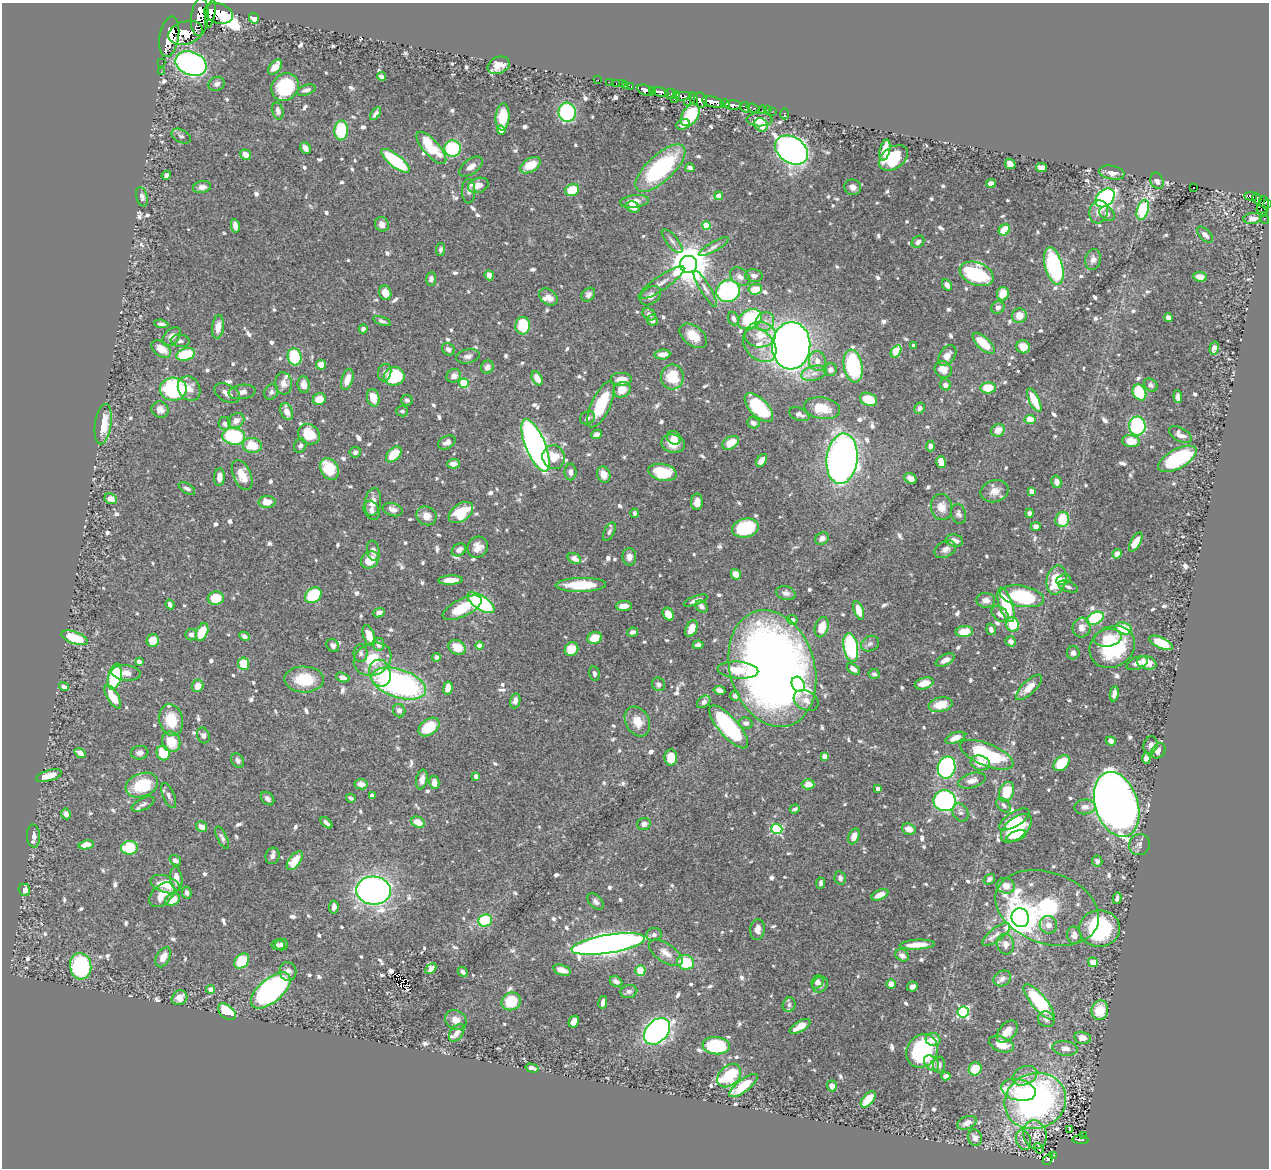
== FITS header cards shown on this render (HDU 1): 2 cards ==
NAXIS1  =                 1267
NAXIS2  =                 1166

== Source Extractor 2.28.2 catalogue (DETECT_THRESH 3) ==
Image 1267 x 1166 px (HDU 1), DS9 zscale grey, 1 PNG px = 1 image px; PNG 1271 x 1170 px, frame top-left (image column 1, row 1166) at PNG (2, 3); each listed source drawn as its Kron ellipse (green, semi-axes under 4 px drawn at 4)
Background 0.721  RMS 0.0098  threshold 0.0293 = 3 sigma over >= 5 px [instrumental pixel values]
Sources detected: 884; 4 with non-positive FLUX_AUTO (blend fragments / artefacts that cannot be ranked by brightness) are neither listed nor drawn; of the other 880, the 500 brightest by FLUX_AUTO listed and drawn (380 fainter detections omitted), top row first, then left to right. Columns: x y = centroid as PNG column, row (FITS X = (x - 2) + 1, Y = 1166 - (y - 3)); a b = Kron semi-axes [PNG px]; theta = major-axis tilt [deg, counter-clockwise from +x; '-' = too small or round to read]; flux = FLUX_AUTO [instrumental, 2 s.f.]
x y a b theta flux
218 13 15 10 -18 1700
211 14 14 4 79 1200
200 17 19 8 85 3400
254 18 5 4 - 13
186 33 17 11 15 2100
169 37 20 9 80 2800
162 63 2 2 - 6.3
191 64 16 11 -22 230
499 65 11 8 22 6
275 67 9 5 47 7.5
161 72 2 2 - 4.6
381 76 4 4 - 3.1
598 80 2 2 - 2.1
609 82 2 2 - 3.8
616 83 3 2 - 14
217 84 8 7 - 2.7
622 84 2 2 - 6.7
626 85 3 3 - 14
631 86 3 3 - 19
285 87 14 12 45 42
306 90 9 5 18 2.4
646 90 9 5 -17 1200
652 91 4 2 - 47
660 92 9 4 -15 610
671 94 6 5 - 140
676 94 3 3 - 54
683 96 9 4 4 210
693 98 6 3 -68 270
675 99 3 3 - 47
700 100 7 6 - 540
687 102 2 2 - 11
713 102 11 5 -14 1900
725 104 5 3 - 190
733 105 8 4 -2 810
745 107 6 4 -59 220
753 108 6 3 -21 60
763 110 4 3 - 21
768 110 3 2 - 12
278 111 9 5 -77 2.7
773 111 3 2 - 17
567 112 9 8 - 64
375 114 7 4 54 2.6
784 114 5 3 - 7.3
690 115 12 8 56 31
502 117 13 7 85 19
760 120 13 6 0 7.1
683 124 7 5 22 5.4
761 125 7 6 - 11
341 130 10 6 89 48
501 130 4 4 - 4.3
181 136 10 6 -28 2.2
305 148 6 5 - 3.3
431 148 20 8 -48 28
453 149 8 8 - 52
792 150 18 13 -33 450
885 150 11 5 77 16
246 155 5 4 - 7
893 158 16 10 35 35
395 161 17 6 -38 54
1010 164 6 4 -45 6.5
530 165 11 6 32 15
471 167 13 7 36 4.8
1041 167 5 4 - 5.9
660 168 31 13 43 83
690 168 4 4 - 3.3
1112 172 13 7 -10 5.5
166 175 5 4 - 2.6
1157 181 8 6 -67 3.3
991 183 5 4 - 5.1
478 185 10 7 17 5.9
202 187 9 6 10 3.4
853 187 8 7 - 4.2
1193 187 3 2 - 9.3
572 190 7 6 - 16
469 191 12 6 -89 3.6
719 196 4 4 - 8.8
1251 196 6 3 -8 87
142 197 10 5 -75 2.5
1105 198 11 8 43 150
1257 199 6 3 -73 200
634 201 14 6 6 7.5
1267 204 3 2 - 38
1263 206 10 5 81 210
633 207 7 5 -28 7.6
1143 210 10 5 72 45
1262 211 6 3 -55 130
1098 212 11 9 80 5.3
1107 214 8 6 -35 2.5
1253 218 9 5 8 4.2
1264 218 6 3 -65 33
382 224 7 6 - 4.4
235 226 7 4 -79 4.5
706 226 4 4 - 20
1004 230 6 5 - 16
1205 235 10 5 -45 3.9
672 241 14 5 -50 2.9
918 242 7 5 41 3
714 247 17 4 30 2.7
441 249 7 4 82 2.1
1093 259 10 8 77 3.8
688 264 8 8 - 2200
1054 266 19 8 -75 83
977 274 18 11 -22 51
489 275 5 4 - 5.8
754 276 8 6 -8 2.8
740 277 11 7 -39 4
1200 277 7 5 -7 4.7
431 279 7 5 81 2.7
661 283 27 7 34 6.3
947 285 6 4 -57 3.5
705 289 21 5 -59 4.2
755 289 7 5 8 12
728 291 12 11 - 85
385 293 7 6 - 10
1003 294 7 6 - 12
588 295 7 6 - 2.5
651 296 12 8 38 5.7
548 297 10 7 -38 6.1
998 307 7 6 - 3.4
649 314 7 5 -38 2.9
1019 316 7 7 - 8.1
1168 318 4 4 - 3.5
733 319 7 5 -71 2.1
750 319 13 9 28 61
652 320 5 5 - 2.6
382 321 9 4 -20 2.2
765 322 10 9 - 4.8
161 324 7 3 -6 2.2
523 326 9 7 88 28
218 327 12 6 82 7.1
363 329 4 4 - 2.6
760 335 15 12 2 12
693 336 16 9 -39 11
172 337 11 7 46 5
180 341 9 6 -6 2.2
984 343 14 6 -43 17
760 345 19 14 -45 12
791 346 23 19 87 640
913 346 3 3 - 3.1
1023 347 7 6 - 9.6
1214 348 6 4 75 3.9
161 349 11 7 -36 8.1
448 349 7 5 -40 3
896 351 7 4 56 26
186 354 10 6 15 29
662 354 8 5 4 5.1
947 355 11 7 54 5.2
468 356 12 7 11 3.1
295 357 8 6 -74 48
817 361 10 8 -78 5.5
321 365 5 5 - 7.2
853 366 16 9 -80 65
487 367 7 6 - 3.5
943 369 9 8 - 7.8
831 370 6 6 - 2.6
385 372 9 6 78 2.3
814 373 13 7 15 5.1
394 376 10 9 - 35
454 376 7 6 - 4.2
672 377 12 11 - 20
537 378 7 5 -64 7.6
347 379 11 5 72 7.6
621 380 11 7 0 7.5
283 383 11 8 -83 5.5
464 383 5 4 - 35
304 385 8 6 -83 5.8
945 385 5 5 - 3
1151 385 7 6 - 2
189 388 13 10 -57 6.7
988 388 7 5 6 18
173 389 13 11 0 81
622 390 9 7 28 9.5
242 392 13 7 8 3.7
271 392 8 6 58 2.5
1139 392 8 6 -63 27
227 393 14 8 -29 4.6
1178 397 6 3 -86 2.8
373 398 9 6 -77 11
319 399 6 6 - 9
869 399 9 6 -21 15
407 400 5 5 - 2.1
1034 400 13 5 -64 16
601 404 25 9 65 33
759 408 18 9 -45 55
822 408 18 11 -9 16
920 408 6 5 - 2.6
160 409 9 8 - 4.2
402 411 6 5 - 2.1
287 412 9 6 -67 6.6
799 414 10 6 -22 3.6
587 418 8 6 28 2.2
1030 420 5 4 - 11
236 421 9 7 40 5.8
225 423 6 6 - 2.8
753 423 6 5 - 3.3
103 424 20 8 82 18
1137 426 9 8 - 74
998 430 7 6 - 6.9
309 434 11 9 -32 19
596 434 5 4 - 2.7
1180 435 12 6 -30 4.4
234 436 11 8 -8 61
674 438 7 6 - 7.1
1131 441 9 6 -6 13
447 442 9 6 28 3.2
731 443 9 6 32 11
673 444 12 9 -12 9.6
252 445 9 7 -11 17
535 445 28 10 -68 410
300 446 7 6 - 2.2
930 446 5 4 - 2.5
355 452 6 5 - 2.3
394 454 9 6 45 17
554 457 12 11 - 13
842 459 25 15 84 450
1177 459 21 9 29 55
762 460 7 4 55 5.4
941 462 6 4 -74 11
453 464 6 5 - 5.6
329 469 11 8 -60 24
570 472 8 6 90 3
662 472 14 8 -12 26
604 474 8 6 -72 6.8
242 475 16 9 -67 11
219 477 9 5 86 5.8
910 478 6 5 - 5.1
1056 482 6 5 - 4.3
187 488 9 5 -32 2.6
995 491 14 11 14 6.7
1031 491 4 4 - 5.9
111 499 6 5 - 4.9
267 502 8 6 2 9.3
373 502 14 8 82 7.4
697 502 8 6 88 5.4
941 507 13 10 -80 6.7
372 510 10 7 -63 2.8
393 510 10 6 -19 4.4
461 512 14 8 35 28
635 513 4 3 - 2.2
1029 513 4 4 - 2.6
959 514 10 7 -73 2.5
426 516 10 9 - 6.8
1062 519 8 7 - 22
1036 526 5 4 - 2.4
745 528 13 9 13 42
609 532 10 5 63 2.1
822 538 7 5 31 3.5
954 541 9 6 -10 3.9
1136 542 10 5 61 10
478 547 11 10 - 6.2
945 549 11 7 28 3.5
459 550 8 6 34 3.9
373 551 10 6 -80 3.4
1117 554 4 4 - 5.8
629 557 9 7 -89 3.7
574 558 7 5 -28 5.1
370 560 9 8 - 12
736 574 5 4 - 8.9
451 580 12 4 3 8.7
1056 580 15 9 76 26
1063 580 7 5 24 2.6
581 585 25 7 1 28
1068 587 10 5 -21 2.1
786 593 10 7 -15 2.9
313 595 9 7 41 46
1022 596 22 10 -11 56
216 598 8 6 7 17
696 600 12 4 20 3.3
986 600 9 7 -2 4.3
481 603 16 6 -33 120
170 604 5 4 - 2.1
1006 605 18 6 -72 36
624 606 8 5 4 5.9
702 606 7 5 -45 2.6
462 608 21 8 26 25
859 610 9 5 -70 9.5
379 613 6 4 20 2.3
668 614 7 5 -58 8.8
1000 614 10 6 -37 4.9
1095 618 9 6 24 56
792 620 5 5 - 4.1
1013 624 7 6 - 22
822 627 10 6 73 12
1082 628 10 9 - 5.8
1123 628 8 6 -17 18
691 629 9 5 64 10
991 629 6 4 -71 3.1
202 632 9 5 68 17
632 632 5 4 - 2.7
964 632 8 5 5 14
191 635 6 5 - 2.8
244 636 5 4 - 2.7
369 636 11 5 -71 11
75 638 14 6 -19 25
595 638 7 5 19 13
1108 638 14 8 9 8.7
153 641 6 6 - 11
1011 641 5 5 - 4.2
1161 643 13 5 -24 21
379 644 6 5 - 5.2
870 644 9 7 29 2.5
333 645 7 5 -52 2.5
698 645 5 4 - 2.7
479 646 4 4 - 7.2
457 647 9 7 -28 13
851 647 14 7 -80 84
1112 647 24 20 33 56
571 649 7 6 - 14
361 653 9 7 -89 2.2
1073 653 6 6 - 3.1
436 657 4 4 - 2.5
373 659 19 16 26 21
945 660 10 5 28 4.4
139 662 4 4 - 4.1
1137 663 11 6 22 3.8
1147 663 10 6 -15 10
244 664 6 5 - 17
772 669 59 42 -73 740
853 669 7 4 -36 4.5
738 670 20 8 -4 17
126 673 14 7 -6 5.8
380 673 13 11 -75 10
594 673 7 5 -81 2.1
874 674 5 5 - 2.1
115 677 13 6 78 40
343 677 7 4 -16 4.4
304 679 20 13 -2 24
399 683 28 14 -18 170
924 683 9 5 17 8.5
658 684 7 6 - 2.5
798 684 8 6 -60 15
198 686 6 6 - 6.2
64 687 5 4 - 2.4
1029 687 17 6 44 8.4
448 688 7 4 81 5.5
719 690 6 4 -10 3.5
1114 694 8 4 80 2.6
735 696 5 5 - 2.3
113 697 13 5 -58 14
806 700 13 9 -29 4.9
515 701 8 5 78 4.2
704 702 7 5 39 2.6
941 705 12 7 12 12
399 711 7 6 - 2.8
171 720 16 11 -79 17
637 721 16 11 -60 10
746 723 7 5 -16 2.9
429 727 12 7 36 25
729 727 27 9 -48 81
203 735 8 6 -68 2.3
955 738 10 5 21 6.3
1111 741 5 4 - 4.6
171 742 10 9 - 16
1151 745 9 7 72 3.5
1158 751 8 6 56 4.8
80 753 6 4 -35 4.8
140 753 9 7 7 3.5
163 753 7 6 - 19
987 755 28 11 -22 64
825 756 4 4 - 9.5
671 757 8 6 89 15
1146 758 5 4 - 3.4
238 761 8 6 -56 2.4
980 763 10 7 -16 8.2
1061 763 9 6 43 23
947 767 11 8 77 140
49 776 13 5 16 7.9
476 776 4 4 - 2.8
422 779 10 5 79 4.1
972 781 14 7 15 4.6
434 783 6 5 - 5.1
361 784 6 5 - 4.9
808 784 6 5 - 7.1
142 785 17 11 21 31
878 789 4 3 - 3.6
1007 792 10 7 69 16
372 795 4 4 - 4
169 796 13 5 -67 2.3
351 798 5 3 - 2.1
267 799 8 5 -45 2.7
945 801 11 10 - 140
143 804 12 5 27 2.4
1117 804 33 21 -72 870
1003 805 8 5 -45 2.3
1085 807 10 7 5 3.8
795 809 5 3 - 2.1
960 812 10 7 -57 2.6
66 814 5 5 - 3
1014 819 17 7 32 11
418 822 7 5 -30 8.6
326 823 7 3 -42 2.3
644 824 7 6 - 3.3
202 827 6 5 - 5.1
1016 828 18 10 41 37
777 829 5 5 - 63
909 829 7 5 -19 6.7
33 836 11 6 -86 3.3
854 836 8 5 69 6.7
1016 836 10 5 20 7.5
222 838 12 4 -64 2.2
86 845 7 4 11 9
1139 845 11 10 - 3.1
129 848 8 7 - 34
272 856 8 7 - 2.9
175 860 6 4 -35 3.4
295 861 11 5 53 16
1097 861 5 5 - 2.5
840 878 7 5 -77 3.1
176 879 12 6 -83 7.5
989 879 6 4 38 2.2
821 883 5 4 - 2.1
165 884 15 8 -18 17
1006 886 9 7 -15 6.8
24 890 6 5 - 6.6
373 890 17 14 -4 390
187 893 6 4 -78 2.2
162 895 15 9 43 11
880 895 9 5 24 6.9
1117 898 6 4 78 2.4
172 900 8 5 29 10
596 902 10 6 -45 2.8
334 907 6 4 84 2.7
1047 908 53 35 -19 73
1020 918 9 8 - 1500
485 921 7 6 - 46
1048 925 9 8 - 4.8
1099 928 20 18 0 67
757 930 10 7 82 4.9
654 934 7 6 - 2.6
996 934 17 6 37 4.1
1074 935 8 7 - 4.3
282 944 6 6 - 3.2
608 944 37 9 9 690
1006 944 10 8 -76 4.5
278 945 6 5 - 3
917 945 17 5 3 12
666 953 19 9 -34 7.4
902 955 7 5 -34 3.9
163 957 11 6 61 6.2
242 961 8 6 47 24
685 962 8 7 - 24
1093 962 5 5 - 7.4
81 966 13 10 -86 91
431 969 6 4 46 4
562 970 9 5 -17 6.9
640 970 5 5 - 17
288 971 9 8 - 4
463 972 5 3 - 2.4
1002 978 9 7 33 3
616 982 7 5 -27 3.2
817 982 7 5 60 2.8
891 984 5 4 - 6.8
820 985 8 7 - 3.9
912 987 5 4 - 3.4
210 989 4 4 - 3.9
271 990 24 12 41 190
629 991 8 6 16 2.6
179 998 8 7 - 6.4
511 1001 10 8 24 20
603 1002 6 4 78 3.8
1039 1002 22 7 -50 66
789 1005 7 6 - 2.4
1100 1010 10 8 76 16
227 1012 10 6 -40 24
963 1012 5 5 - 85
1046 1019 8 7 - 3.4
456 1020 11 9 -32 6.6
574 1022 6 5 - 7
800 1026 11 5 31 9.7
657 1031 15 10 47 270
1007 1032 13 8 48 7.3
457 1033 10 6 54 4
1082 1038 8 6 -12 5.9
933 1039 7 6 - 6.1
1001 1044 13 7 -20 13
716 1046 13 8 -5 52
1065 1048 13 7 -8 4.2
922 1051 17 15 57 64
932 1063 9 6 -46 4.4
939 1065 8 6 85 2.3
532 1068 7 4 -14 3.7
975 1069 7 6 - 18
729 1076 13 9 44 51
946 1076 4 4 - 4.8
1025 1076 13 9 24 5.4
744 1085 17 6 37 20
832 1086 5 5 - 5.2
1019 1090 17 10 -14 12
868 1099 9 5 49 17
1035 1101 31 28 21 260
967 1123 10 6 23 5.3
1070 1129 3 3 - 2.8
1035 1135 14 11 -75 7.9
1083 1135 3 3 - 3.9
975 1138 8 7 - 4.9
1023 1140 10 7 -71 3.7
1081 1140 8 3 -6 90
1039 1148 5 4 - 6.6
1054 1155 3 2 - 4.7
1048 1159 6 4 44 8.4
At the frame edge (FLAGS 8, measured only in part): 1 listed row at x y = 1267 204
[380 fainter detections neither listed nor drawn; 4 non-positive-flux detections neither listed nor drawn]